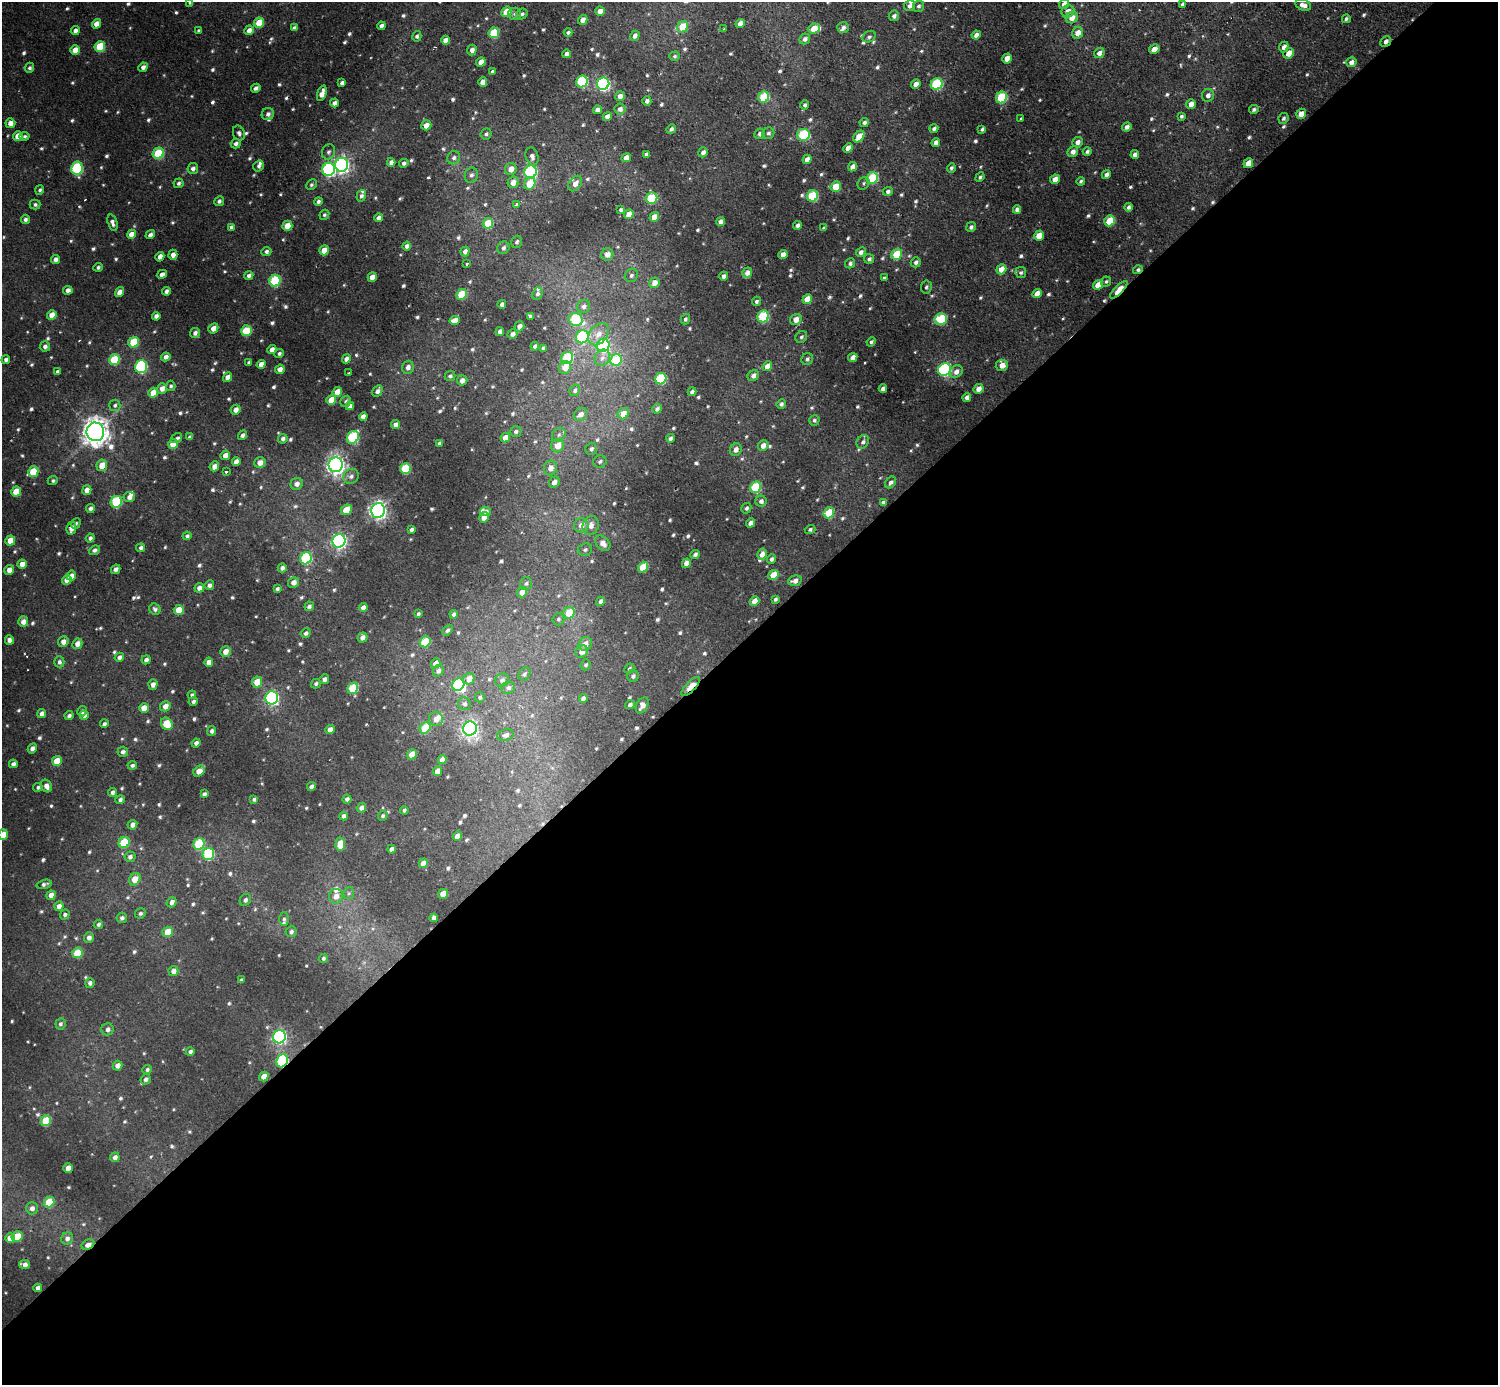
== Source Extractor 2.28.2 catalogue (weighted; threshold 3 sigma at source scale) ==
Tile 15 of 4 x 4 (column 3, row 4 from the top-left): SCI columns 3042-4537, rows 161-1543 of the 6075 x 6074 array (HDU 1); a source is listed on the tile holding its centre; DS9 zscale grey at full resolution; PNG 1500 x 1387 px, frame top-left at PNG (2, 2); each listed source drawn as its Kron ellipse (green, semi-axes under 4 px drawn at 4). Shown black and unused: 54% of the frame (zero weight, under 2 of 3 exposures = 1% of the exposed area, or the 3 px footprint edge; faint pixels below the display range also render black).
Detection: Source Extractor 2.28.2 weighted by HDU 2 'WHT'; one run over the whole footprint, this tile lists its part. Background 0.00967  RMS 0.004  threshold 0.0178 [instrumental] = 3 sigma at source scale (4.5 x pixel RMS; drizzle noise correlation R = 1.50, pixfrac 1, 0.05/0.05 arcsec/px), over >= 5 px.
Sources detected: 826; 1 inside a brighter object's white glare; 3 cosmic-ray / hot-pixel residue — neither listed nor drawn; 14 inside a brighter listed object's ellipse — not listed separately; of the other 808, all 500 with FLUX_AUTO >= 0.853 (the completeness limit of this list) listed and drawn (308 fainter detections not listed), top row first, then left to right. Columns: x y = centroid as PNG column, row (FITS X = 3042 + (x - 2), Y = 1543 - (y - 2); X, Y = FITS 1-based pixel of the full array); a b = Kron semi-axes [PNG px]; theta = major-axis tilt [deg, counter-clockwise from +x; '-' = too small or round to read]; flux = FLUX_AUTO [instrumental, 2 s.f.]
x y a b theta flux
190 2 4 3 - 0.96
1064 4 5 5 - 2
1182 4 4 3 - 0.86
1303 5 8 5 -22 2.7
909 6 5 5 - 1.7
918 6 6 5 - 1
600 11 5 4 - 3.4
1068 11 6 6 - 3
507 12 5 5 - 11
515 14 6 6 - 1
522 14 6 5 - 1.1
894 16 5 5 - 1.5
1072 17 6 5 - 3.8
1346 19 4 4 - 0.98
583 20 5 4 - 3
259 23 5 5 - 11
96 24 5 4 - 3.8
740 24 5 4 - 3.5
381 26 4 4 - 1.8
683 27 6 5 - 11
843 27 6 5 - 1.6
294 28 4 3 - 1.2
814 28 6 5 - 5.8
724 29 3 3 - 2.3
249 30 5 4 - 2.6
75 31 4 4 - 1.9
199 31 4 4 - 0.96
568 32 4 3 - 1.1
494 33 5 5 - 15
1078 33 6 5 - 4.2
976 35 4 4 - 2.3
417 36 5 4 - 0.98
635 36 5 4 - 2.1
869 37 7 5 26 1
805 39 6 5 - 1.6
446 40 4 4 - 4.2
1386 42 6 5 - 1.7
100 46 5 5 - 16
1284 47 5 4 - 2.3
1154 49 5 4 - 2.9
75 50 5 4 - 5.3
472 50 5 4 - 2.2
1099 53 5 4 - 2.3
1289 53 6 5 - 4.8
566 54 4 4 - 1.5
674 56 5 4 - 0.86
1007 58 5 4 - 5.2
481 62 5 4 - 4
1351 62 5 5 - 2.4
143 67 5 4 - 1.9
29 68 5 4 - 1
492 72 4 4 - 1.4
582 81 6 5 - 34
483 82 4 4 - 3.5
342 83 4 4 - 1.5
603 84 6 6 - 89
916 84 5 4 - 3.2
937 84 6 5 - 34
256 88 5 4 - 1.4
322 93 8 4 70 3.7
1208 95 6 6 - 1.9
620 96 5 4 - 2.7
764 97 6 5 - 20
1001 98 6 5 - 26
647 101 4 4 - 1.4
334 103 4 4 - 1.8
1191 104 5 4 - 3.1
805 105 4 4 - 1.1
620 109 5 5 - 2
1254 109 5 4 - 0.98
597 110 4 4 - 2.5
268 114 6 6 - 1.3
1301 114 5 5 - 4.3
607 116 5 4 - 2.5
1181 116 4 3 - 0.86
1284 118 5 4 - 1.1
1021 119 3 3 - 1.5
864 122 5 4 - 1.4
10 123 5 5 - 2.8
426 125 5 5 - 3.2
1127 127 5 4 - 1.5
671 129 5 4 - 1.4
934 129 4 3 - 1.2
982 129 4 3 - 0.89
239 133 7 5 -67 1.4
768 133 6 5 - 1.1
486 134 6 5 - 1
760 134 5 5 - 1.3
803 135 6 6 - 27
18 136 5 4 - 4.6
25 136 5 4 - 0.93
859 137 6 4 49 7.5
1078 142 5 5 - 2.3
236 143 5 4 - 1.5
936 143 4 4 - 2.2
848 148 5 4 - 3.7
1087 151 4 4 - 0.96
329 152 8 6 70 1.4
703 152 5 4 - 1.7
1073 152 6 5 - 2.2
158 153 6 5 - 23
646 154 4 3 - 1
1135 155 4 4 - 2.3
532 156 9 6 -72 1.8
454 158 7 6 - 1.5
626 158 5 4 - 3.4
807 159 5 4 - 2.8
391 162 4 4 - 1.7
404 163 5 4 - 1.1
1248 163 5 4 - 5.8
342 165 7 6 - 130
258 166 6 5 - 1.1
852 167 5 4 - 2.9
77 168 6 6 - 38
951 168 5 4 - 0.86
193 169 5 5 - 1.5
329 169 6 6 - 66
511 169 6 5 - 3.8
531 172 6 6 - 56
471 175 7 6 - 1.4
1106 175 5 4 - 1.7
980 177 5 4 - 0.89
872 178 6 5 - 27
1055 179 5 4 - 3.5
1081 181 4 3 - 0.85
513 182 6 5 - 3.6
179 183 5 5 - 1.1
575 183 8 6 53 2.6
864 183 7 5 54 0.85
530 184 6 5 - 9.4
311 185 6 5 - 0.89
836 187 5 5 - 10
40 190 5 4 - 1
888 191 5 4 - 1.2
361 196 6 5 - 1.3
813 196 6 5 - 26
652 198 6 5 - 23
219 201 5 4 - 1.2
318 201 4 4 - 1.2
35 205 5 5 - 0.96
516 205 4 3 - 1.3
1129 207 4 4 - 1.2
1017 209 4 4 - 1.7
621 210 4 3 - 1
629 214 5 4 - 4.4
324 215 5 4 - 0.87
654 217 5 4 - 3.9
378 218 4 4 - 1.8
25 219 4 4 - 1.2
721 221 4 4 - 1.9
1110 221 6 5 - 14
112 223 8 5 -73 1.7
488 223 5 5 - 10
797 225 4 4 - 1.6
287 226 5 5 - 5.6
231 227 4 4 - 0.94
971 227 5 4 - 1.1
824 228 4 3 - 1
131 234 5 4 - 4.3
150 235 5 4 - 1.6
1039 236 5 4 - 5.7
517 242 6 5 - 1.1
407 246 4 4 - 1.6
503 248 6 6 - 1.5
324 250 5 4 - 6.2
465 251 5 4 - 2.1
266 252 5 4 - 1.2
861 252 5 4 - 1.9
607 254 6 6 - 3
897 254 6 5 - 15
173 255 5 4 - 2.3
783 255 5 4 - 3.2
160 257 5 4 - 2.5
55 259 4 4 - 2
869 259 5 4 - 1.2
916 262 5 4 - 1.3
850 263 5 4 - 1.1
467 264 3 3 - 2.4
98 267 4 4 - 0.96
1001 269 5 4 - 4.4
1138 270 5 4 - 0.94
747 273 5 5 - 2.7
1021 273 5 5 - 0.96
162 274 5 4 - 1.8
631 275 7 6 - 1.2
249 276 5 4 - 1.5
724 276 4 4 - 1.5
372 277 5 4 - 4
884 278 4 3 - 0.98
275 281 6 5 - 28
1106 282 5 4 - 0.86
654 283 5 5 - 3
1098 285 5 4 - 5.8
926 287 6 5 - 0.95
68 290 5 4 - 2
1119 290 12 4 45 13
166 291 4 4 - 1.6
119 292 5 4 - 2.8
1037 293 5 4 - 4.1
462 294 6 5 - 13
537 294 6 5 - 1.1
807 299 5 4 - 7.4
756 301 5 4 - 0.96
502 304 4 4 - 1.6
584 306 7 6 - 1.7
52 315 5 4 - 4.8
156 316 4 4 - 2
530 316 4 3 - 1
763 316 6 5 - 30
685 319 5 4 - 0.97
941 319 6 5 - 24
455 320 5 4 - 3.3
576 320 7 6 - 25
796 320 6 5 - 3.5
519 326 5 5 - 2.4
213 328 5 4 - 2.9
246 331 5 5 - 15
500 332 4 4 - 2
195 333 5 5 - 1.4
512 334 5 4 - 1.9
598 334 12 8 51 3.8
582 337 7 6 - 33
801 337 6 5 - 0.98
133 342 5 5 - 15
871 342 5 4 - 0.9
603 345 7 6 - 51
45 346 5 5 - 1.6
535 346 4 3 - 1.3
543 348 4 3 - 1
272 349 4 4 - 2.3
279 353 5 4 - 0.98
166 357 4 4 - 2
567 358 6 5 - 27
602 358 8 7 - 1.8
853 358 5 4 - 3.5
6 359 4 4 - 1.4
346 359 5 4 - 2
807 359 6 5 - 1
114 360 5 5 - 18
616 360 6 5 - 22
249 362 4 3 - 0.92
261 364 4 4 - 3.4
1002 365 6 5 - 3.7
767 366 5 4 - 4.3
141 367 6 6 - 52
408 367 6 5 - 2.1
565 368 6 5 - 5
280 369 5 4 - 2.6
944 370 6 6 - 70
58 372 4 3 - 1.2
956 372 7 5 40 2.5
349 373 3 3 - 1.4
450 376 5 4 - 1.2
753 376 6 5 - 1.9
228 377 5 4 - 3.2
661 379 6 5 - 28
462 380 5 5 - 2.6
171 386 5 5 - 0.89
162 388 5 5 - 2.6
883 388 4 4 - 1.8
979 389 5 4 - 3.2
575 390 6 5 - 1.2
377 391 6 4 59 1.7
337 392 5 4 - 6.1
692 392 4 4 - 1.6
153 393 5 4 - 5.8
967 397 4 4 - 1.8
331 400 5 4 - 7
346 401 6 5 - 1
781 404 5 4 - 1
115 405 6 5 - 1.1
350 406 4 4 - 1.8
657 409 5 4 - 1.3
236 410 5 4 - 2.6
580 414 7 5 40 2.5
623 414 6 5 - 4.3
363 417 4 4 - 2.7
814 420 5 5 - 0.97
395 425 4 4 - 1.9
516 431 6 5 - 1.2
95 432 9 8 - 500
242 435 5 4 - 1.5
559 435 7 6 - 1.4
190 437 4 3 - 1.1
353 437 7 5 59 35
505 437 5 4 - 3.4
177 438 6 4 35 1
670 438 4 3 - 1.3
283 439 5 4 - 1.3
863 442 7 6 - 1.4
439 443 4 3 - 1
173 444 5 5 - 7.2
763 445 5 5 - 3.2
558 446 7 6 - 5.5
591 449 6 6 - 1.3
736 450 6 5 - 2.6
225 455 5 4 - 3
236 462 4 4 - 2.8
600 462 7 6 - 0.99
260 463 6 5 - 3.3
102 465 6 5 - 5.3
336 465 7 7 - 210
214 466 5 4 - 2.5
405 468 6 5 - 22
550 468 7 6 - 3.1
33 472 5 5 - 13
226 472 3 3 - 2.2
351 476 8 7 - 1.7
53 481 5 4 - 0.89
554 482 6 5 - 3
891 482 6 5 - 1.4
297 484 6 5 - 2.2
756 487 6 5 - 23
87 490 5 4 - 3.2
16 491 5 5 - 7.4
129 497 5 5 - 2.2
761 501 5 5 - 1.8
116 502 6 5 - 30
883 502 4 3 - 0.97
746 508 5 4 - 1.1
90 509 4 4 - 1.6
346 510 6 4 43 7.8
378 510 7 6 - 160
486 512 5 4 - 1.2
829 513 6 5 - 15
484 517 5 4 - 5.4
76 523 5 4 - 0.89
751 523 5 4 - 2.6
581 525 7 7 - 3.5
591 525 10 8 67 3.1
71 528 6 5 - 3.5
411 529 4 3 - 1.1
810 529 5 4 - 0.98
187 536 4 4 - 1
90 538 4 4 - 1.4
10 541 5 5 - 6.7
339 541 7 6 - 110
603 543 9 6 -47 3
141 548 4 4 - 1.4
94 550 6 4 22 1.3
585 550 7 6 - 1.1
695 554 5 4 - 1.3
762 554 5 4 - 2.8
306 558 6 5 - 34
771 559 5 4 - 1.2
686 563 5 4 - 3.1
22 564 4 4 - 4.1
643 567 5 5 - 13
282 568 4 4 - 1.5
116 569 5 4 - 1.8
9 570 5 5 - 3
773 575 5 4 - 7.1
71 576 5 5 - 2.7
67 580 5 4 - 3.9
795 581 7 5 17 2.3
294 582 5 5 - 2.4
526 583 6 5 - 0.97
209 585 5 4 - 1.5
199 588 5 4 - 2.5
277 589 4 4 - 1.1
522 592 5 4 - 4.7
775 599 4 3 - 1
601 601 5 4 - 1.8
755 601 5 4 - 4.1
309 606 5 4 - 1.2
363 607 4 4 - 2.3
155 609 6 5 - 1.3
179 610 5 5 - 7.3
569 613 6 5 - 10
418 614 4 4 - 0.88
454 614 4 4 - 1.2
558 619 6 6 - 0.9
23 622 5 5 - 2.9
448 630 6 4 47 1
306 633 5 4 - 1.3
362 638 5 4 - 2.1
9 640 5 4 - 1.7
63 642 5 5 - 2.7
425 642 5 5 - 15
77 644 5 5 - 2.6
585 644 7 6 - 3
582 651 6 6 - 3.2
225 652 5 5 - 3.4
119 657 5 4 - 1.5
146 660 5 4 - 1.6
59 662 5 5 - 1.3
209 662 4 4 - 3
436 663 5 4 - 3.5
586 665 5 5 - 0.86
629 669 5 4 - 0.86
438 671 6 5 - 1.7
524 674 7 5 59 1
633 676 6 5 - 1.2
324 679 5 4 - 1.5
469 679 6 5 - 4.2
502 680 7 6 - 1.6
257 682 5 5 - 7
153 684 5 4 - 2
316 684 5 4 - 0.98
458 685 6 5 - 36
691 687 12 4 47 14
353 688 6 5 - 20
508 688 7 6 - 1.4
192 695 4 4 - 0.9
480 697 5 5 - 0.89
272 698 6 6 - 89
583 698 4 4 - 2
193 701 4 4 - 1
464 704 6 6 - 1.1
630 705 5 4 - 1.2
165 706 5 5 - 3.3
642 706 8 5 60 2.7
144 708 5 4 - 4.6
82 711 5 5 - 1.4
42 714 5 4 - 2.5
69 715 4 4 - 1.1
84 715 4 4 - 1.3
436 719 7 7 - 3.6
104 724 4 4 - 1.1
167 724 6 5 - 11
425 728 6 5 - 14
470 729 7 6 - 150
330 730 5 4 - 2.9
212 731 5 4 - 1.4
505 735 8 5 16 1.9
196 743 4 4 - 1.5
32 748 5 4 - 1.7
123 752 5 5 - 1.5
412 754 5 4 - 4.9
442 760 5 4 - 2.9
57 761 5 5 - 6.9
13 764 4 4 - 1.7
132 765 4 4 - 1.2
199 771 6 4 43 4.3
437 771 5 4 - 3.5
46 786 6 5 - 2.5
38 787 4 4 - 0.92
311 787 4 4 - 1.8
112 792 4 4 - 1.4
204 794 4 4 - 1.4
254 799 4 3 - 0.89
347 799 4 4 - 1.5
120 800 5 4 - 1.2
361 808 5 4 - 1.8
404 810 4 4 - 0.98
343 816 4 4 - 1.5
383 816 5 5 - 0.98
132 825 5 4 - 2.4
3 835 5 5 - 6
457 836 5 4 - 3.6
124 843 6 5 - 16
199 844 6 5 - 23
340 844 7 5 86 7.4
391 849 4 4 - 1.6
208 854 6 6 - 29
130 857 5 5 - 1.4
423 863 5 4 - 4.6
135 879 7 5 58 5.8
44 884 7 4 15 1.2
349 893 6 5 - 0.86
443 894 5 4 - 5.3
51 895 5 4 - 3.3
336 896 7 7 - 3.2
245 900 6 5 - 1.3
172 902 5 4 - 1.9
59 906 5 4 - 2.5
140 913 5 5 - 0.97
65 915 5 4 - 1.1
122 918 5 5 - 1.3
434 918 4 4 - 2.2
284 919 6 5 - 0.88
98 924 5 4 - 0.95
168 932 5 5 - 7.8
291 932 5 5 - 1.3
89 938 5 5 - 1.9
77 953 5 5 - 12
323 958 5 4 - 0.92
173 971 5 5 - 2.5
241 980 4 3 - 0.87
90 983 5 4 - 1.2
60 1024 5 5 - 1.1
107 1029 6 6 - 1.6
279 1037 6 6 - 100
190 1052 4 4 - 1.2
282 1061 7 5 63 39
118 1066 5 4 - 2.4
147 1069 5 4 - 1.1
264 1076 5 4 - 4.5
146 1079 5 5 - 1.5
46 1121 5 5 - 13
115 1157 5 4 - 1.9
68 1168 5 4 - 3.8
49 1202 5 5 - 13
32 1208 6 6 - 2
17 1236 5 5 - 8.5
10 1238 5 5 - 4.7
67 1238 6 5 - 1.8
88 1245 7 5 26 2.4
25 1264 5 4 - 2.5
38 1288 4 4 - 1.7
Overlapping masked pixels (flux is a lower limit): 7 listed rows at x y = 1386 42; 1138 270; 1119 290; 691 687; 57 761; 282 1061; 88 1245
Isophote crosses this tile's border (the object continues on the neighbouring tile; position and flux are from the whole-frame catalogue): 3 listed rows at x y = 190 2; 1064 4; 3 835